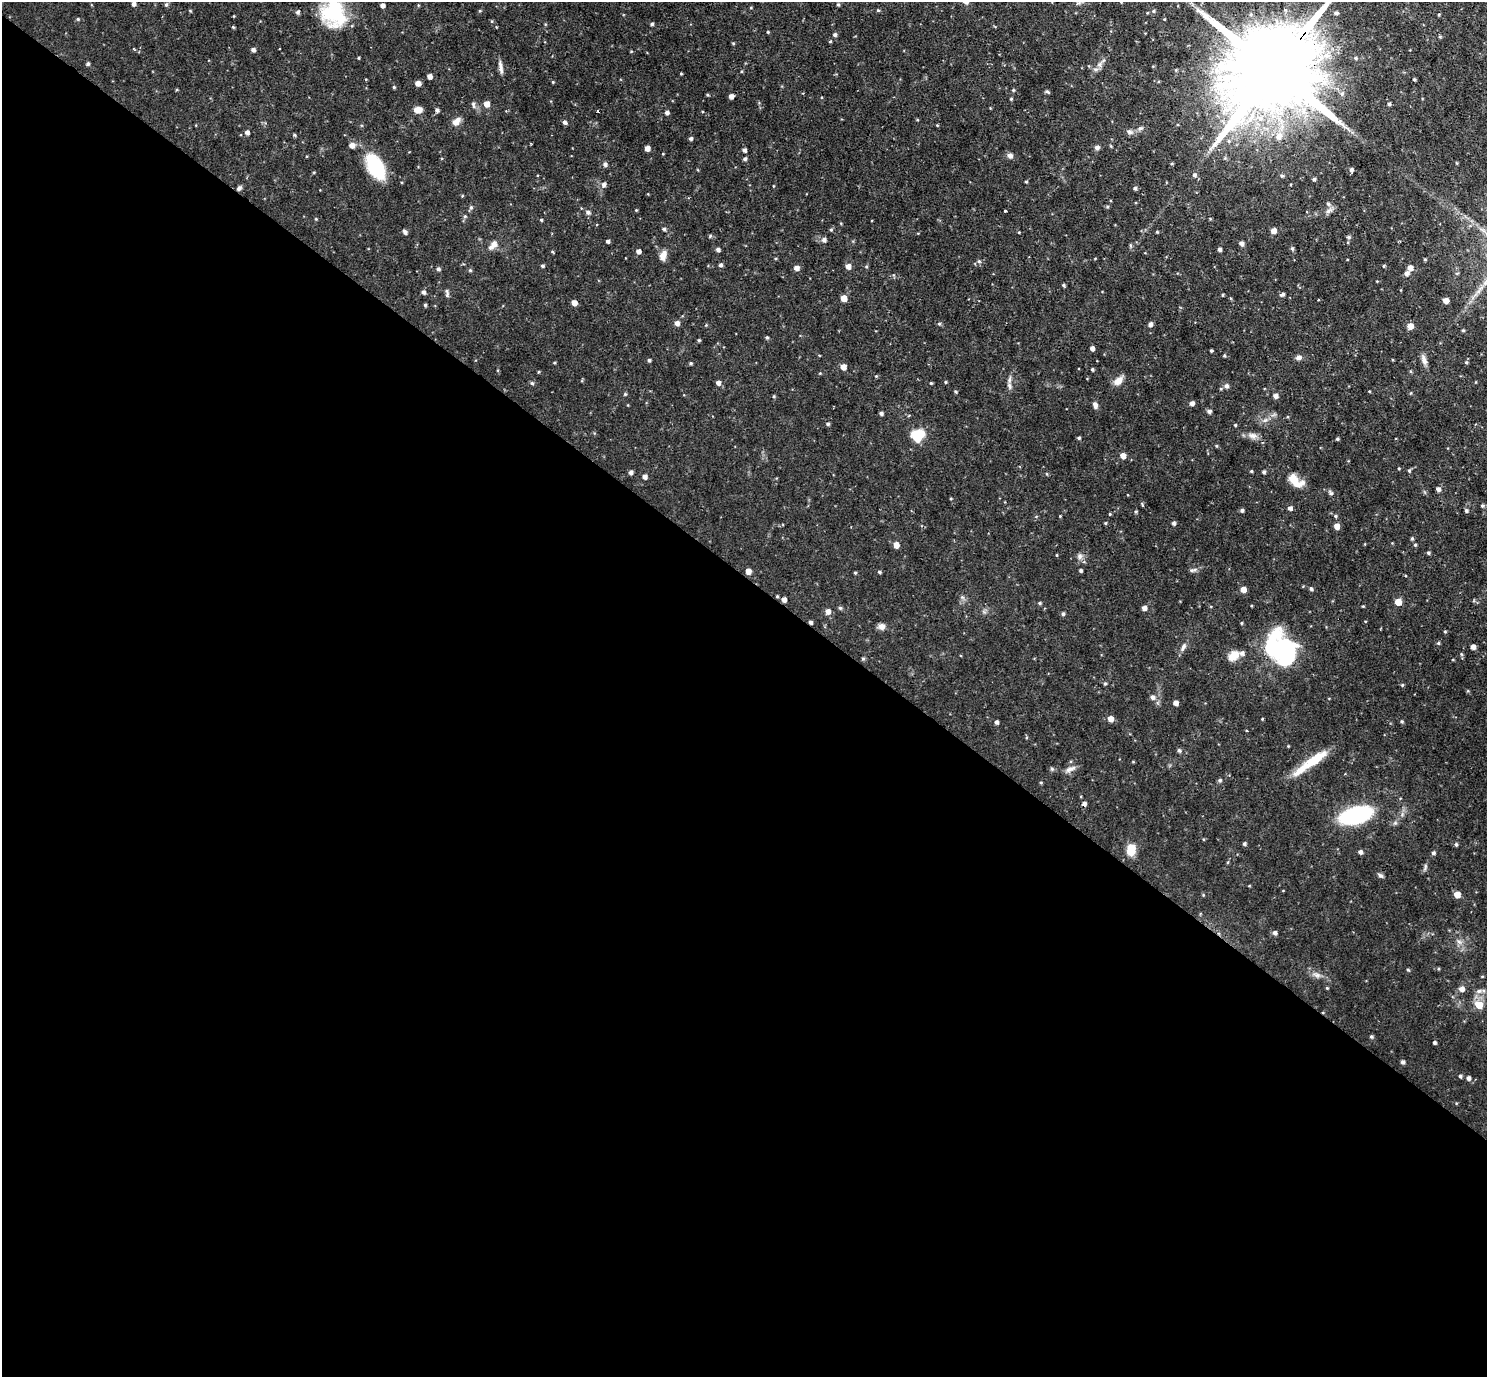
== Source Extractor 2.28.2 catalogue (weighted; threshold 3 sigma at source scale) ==
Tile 14 of 4 x 4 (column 2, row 4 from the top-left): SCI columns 1487-2971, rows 152-1526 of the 5942 x 5946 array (HDU 1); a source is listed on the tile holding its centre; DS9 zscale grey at full resolution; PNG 1489 x 1379 px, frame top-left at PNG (2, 2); no overlay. Shown black and unused: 58% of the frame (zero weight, under 2 of 3 exposures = <1% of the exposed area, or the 3 px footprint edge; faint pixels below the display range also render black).
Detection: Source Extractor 2.28.2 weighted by HDU 2 'WHT'; one run over the whole footprint, this tile lists its part. Background 0.0864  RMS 0.0052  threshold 0.0232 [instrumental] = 3 sigma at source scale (4.5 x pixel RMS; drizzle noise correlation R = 1.50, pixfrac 1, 0.05/0.05 arcsec/px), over >= 5 px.
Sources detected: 197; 3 inside a brighter object's white glare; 1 cosmic-ray / hot-pixel residue — not listed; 3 inside a brighter listed object's ellipse — not listed separately; the other 190 listed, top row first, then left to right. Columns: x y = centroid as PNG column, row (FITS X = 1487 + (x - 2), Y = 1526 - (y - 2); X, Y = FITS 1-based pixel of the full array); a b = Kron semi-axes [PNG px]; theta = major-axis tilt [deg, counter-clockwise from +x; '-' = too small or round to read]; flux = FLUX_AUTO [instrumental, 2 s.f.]
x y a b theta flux
133 4 4 4 - 1.3
838 4 4 4 - 0.57
166 5 5 5 - 0.7
382 5 4 4 - 1.5
878 10 4 4 - 0.46
1285 10 4 4 - 0.95
1153 11 5 4 - 0.58
298 12 5 4 - 0.92
332 12 38 21 -27 25
1336 13 5 4 - 1.1
652 24 4 3 - 0.71
233 27 4 4 - 0.45
835 34 5 4 - 0.71
830 41 4 3 - 0.39
253 49 4 4 - 1.2
1356 58 5 4 - 0.67
88 64 4 4 - 0.76
501 68 16 4 -81 1.8
1270 74 75 19 50 11000
430 76 4 4 - 2
1414 79 4 3 - 0.51
418 83 5 4 - 2.6
394 87 4 3 - 0.5
1342 94 6 4 -72 0.78
731 96 4 4 - 1.8
487 104 5 5 - 3.4
1389 104 4 4 - 0.74
418 110 8 6 2 3.7
437 110 5 4 - 0.85
667 113 4 4 - 1.2
456 121 11 7 46 2.6
565 122 5 4 - 1.1
247 132 5 4 - 1.3
1129 132 6 5 - 1
1279 136 10 8 62 2.9
691 139 4 4 - 0.86
352 145 5 5 - 2.2
647 148 4 4 - 2.6
1097 148 6 5 - 1.1
744 150 4 3 - 1.2
1010 155 7 6 - 1.3
745 159 4 4 - 0.88
605 164 5 5 - 1.2
376 167 21 12 -63 31
1351 170 5 4 - 1.1
1195 175 6 4 -15 0.85
1314 179 4 3 - 0.71
1026 182 4 3 - 0.39
604 184 6 6 - 1.3
239 188 6 5 - 0.99
1135 188 4 4 - 0.9
1328 204 5 4 - 0.81
471 207 5 4 - 0.67
636 210 3 3 - 0.4
1005 211 3 2 - 0.62
588 212 5 5 - 1.1
541 220 4 3 - 0.41
664 229 5 4 - 0.63
831 230 4 3 - 0.46
1274 231 5 4 - 2.7
405 232 5 4 - 1.3
1349 237 5 4 - 0.71
824 240 5 5 - 1.3
608 241 4 4 - 1
1241 243 4 4 - 1.5
493 245 12 7 52 2.5
1292 248 5 4 - 0.66
1220 249 4 4 - 1.1
718 250 4 4 - 1.2
638 251 4 4 - 1.8
663 256 11 8 68 2.7
979 261 5 5 - 0.73
721 265 5 4 - 0.77
542 266 4 3 - 0.69
848 266 5 5 - 2.1
1384 266 5 3 - 0.42
796 268 5 5 - 2
1410 268 5 5 - 2.5
438 269 5 4 - 0.83
1406 273 5 5 - 1.4
1064 285 4 4 - 0.64
423 292 5 4 - 1.1
1282 294 6 4 24 0.94
1222 295 4 2 - 0.41
844 298 5 4 - 4.4
1446 301 5 5 - 2.8
574 303 4 4 - 2.7
425 305 4 4 - 0.62
677 323 5 5 - 1.8
1150 324 5 4 - 1.5
1410 326 5 5 - 3.5
767 337 4 4 - 0.62
699 340 4 3 - 0.52
1092 348 4 4 - 1.6
1211 351 3 3 - 0.54
1298 357 7 5 28 1.4
649 360 4 3 - 0.76
1424 360 14 5 -74 2
843 367 4 4 - 3.4
1092 369 4 3 - 0.58
1118 381 11 8 36 3.3
946 382 4 3 - 0.44
532 383 4 4 - 0.67
718 383 5 4 - 1.5
931 383 4 3 - 0.44
1226 386 5 5 - 1.2
956 392 4 3 - 0.51
625 394 4 4 - 0.45
1275 396 4 4 - 1.9
1192 403 4 4 - 1.6
1095 405 7 5 -77 1.4
1209 411 5 5 - 1.1
881 413 4 4 - 0.98
828 424 4 3 - 0.7
1235 425 3 3 - 0.49
918 435 14 11 28 9.6
1253 436 9 6 -16 1.9
1079 438 4 3 - 0.6
1337 439 4 3 - 0.55
1123 456 5 4 - 3.3
1409 470 4 4 - 0.61
1251 471 4 3 - 0.43
630 472 4 4 - 1.3
1264 472 4 3 - 0.81
645 477 4 4 - 1.6
1294 481 21 9 -56 5.5
1438 489 5 4 - 1.4
1482 506 5 4 - 0.64
1290 508 5 4 - 1.3
1242 510 4 4 - 0.87
1466 511 4 4 - 0.8
1136 512 4 3 - 0.53
1335 516 5 3 - 0.51
1174 523 4 4 - 0.98
1337 526 5 4 - 3.3
1412 539 5 3 - 0.54
896 545 5 4 - 3.3
1415 545 5 3 - 0.43
1428 553 4 3 - 0.65
1079 556 7 4 90 1.1
748 571 5 4 - 2.7
1081 571 3 3 - 0.7
879 572 4 3 - 0.62
855 573 4 3 - 0.5
1243 589 5 5 - 2.8
1311 589 4 4 - 0.83
784 600 4 4 - 2
1398 602 5 5 - 5.6
1040 603 5 3 - 0.53
840 608 5 4 - 0.69
1144 608 4 4 - 1.8
828 611 5 5 - 2
1063 614 4 4 - 0.76
882 627 9 7 2 1.9
1438 643 5 3 - 0.5
1184 646 6 4 88 0.93
1473 647 4 4 - 1.9
1280 650 33 24 -6 46
1234 655 13 8 46 5.2
863 659 4 4 - 0.63
1105 684 5 3 - 0.5
1152 697 5 5 - 1.2
1176 703 4 4 - 2
1111 719 5 5 - 3.2
1402 721 5 3 - 0.54
996 722 4 3 - 1.1
1179 750 5 4 - 0.86
1313 760 37 9 33 12
1052 769 5 3 - 0.63
1070 769 12 5 18 1.8
1220 780 5 4 - 0.64
1084 804 4 4 - 1.4
1356 815 27 13 16 47
1244 844 4 3 - 0.74
1456 844 4 4 - 0.68
1131 849 10 8 86 7
1360 852 5 4 - 1.2
1433 853 4 4 - 0.75
1380 875 7 4 -29 0.93
1457 895 5 5 - 4.9
1275 933 5 5 - 1.1
1408 970 5 3 - 0.43
1462 989 6 5 - 2.1
1479 991 7 4 44 1.2
1479 1005 8 7 - 5.2
1371 1037 4 4 - 0.66
1434 1043 4 3 - 0.89
1403 1062 4 4 - 0.99
1460 1076 4 4 - 0.65
1468 1078 4 4 - 1.3
Overlapping masked pixels (flux is a lower limit): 3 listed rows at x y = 1270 74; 239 188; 784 600
Isophote crosses this tile's border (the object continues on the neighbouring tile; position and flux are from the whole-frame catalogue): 1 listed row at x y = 1270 74